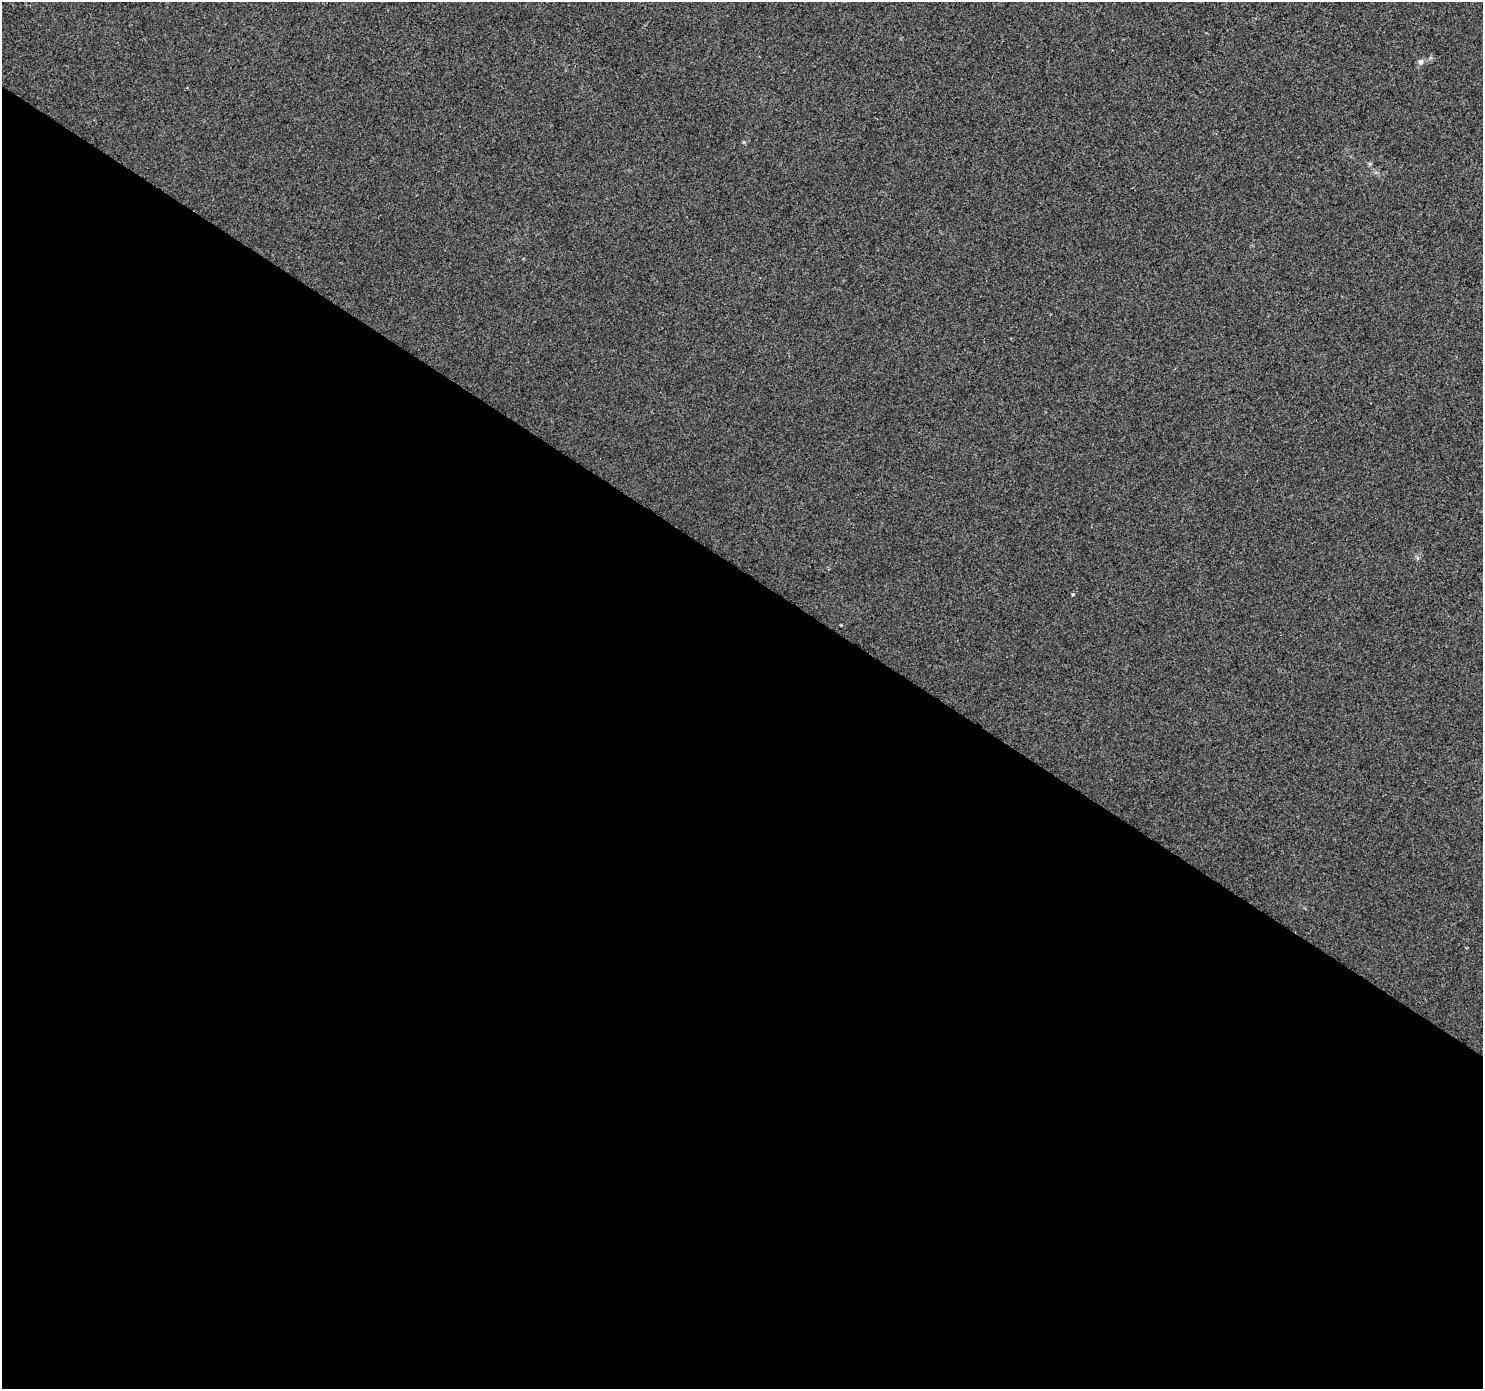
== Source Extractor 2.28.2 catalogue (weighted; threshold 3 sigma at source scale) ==
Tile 14 of 4 x 4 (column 2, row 4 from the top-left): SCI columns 1482-2962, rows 185-1571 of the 5930 x 5985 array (HDU 1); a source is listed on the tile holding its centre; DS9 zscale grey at full resolution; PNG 1485 x 1391 px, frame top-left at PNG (2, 2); no overlay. Shown black and unused: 59% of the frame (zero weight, under 2 of 3 exposures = <1% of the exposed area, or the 3 px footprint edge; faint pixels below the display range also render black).
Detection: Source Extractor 2.28.2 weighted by HDU 2 'WHT'; one run over the whole footprint, this tile lists its part. Background 0.00612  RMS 0.0046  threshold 0.0208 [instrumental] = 3 sigma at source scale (4.5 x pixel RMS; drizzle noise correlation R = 1.50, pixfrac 1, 0.0396/0.0396 arcsec/px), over >= 5 px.
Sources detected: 3; all 3 listed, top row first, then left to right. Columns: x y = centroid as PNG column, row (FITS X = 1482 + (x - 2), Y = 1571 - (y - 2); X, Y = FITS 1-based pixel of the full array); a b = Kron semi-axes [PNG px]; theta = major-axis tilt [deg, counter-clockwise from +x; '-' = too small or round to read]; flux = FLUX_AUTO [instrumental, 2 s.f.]
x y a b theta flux
1421 62 8 7 - 1.5
1073 595 4 3 - 0.62
841 625 3 2 - 0.42